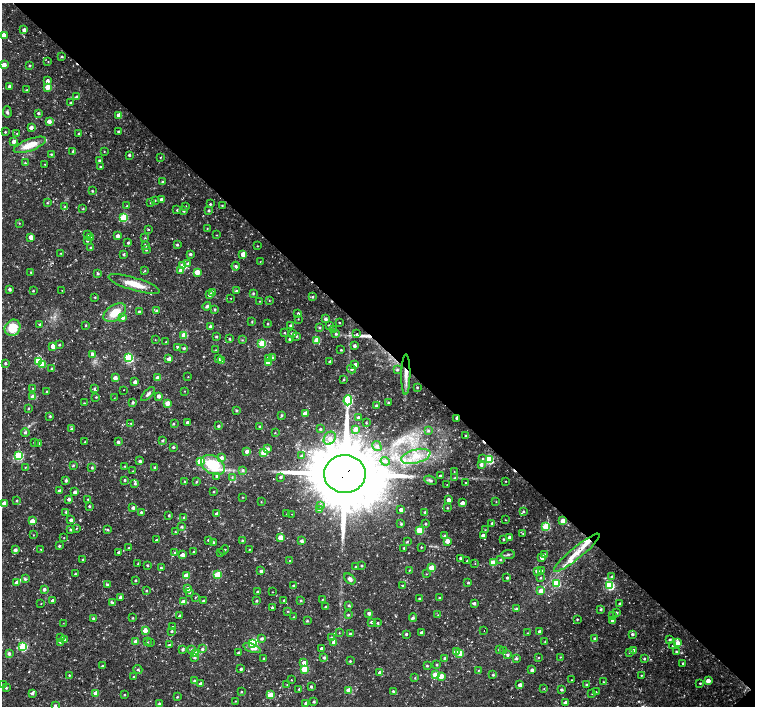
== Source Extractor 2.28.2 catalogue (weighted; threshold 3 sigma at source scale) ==
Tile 8 of 4 x 4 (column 4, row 2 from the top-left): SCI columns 4519-6023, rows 2974-4381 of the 6028 x 6017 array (HDU 1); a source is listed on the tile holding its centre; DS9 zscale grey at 2 x 2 block average (1 PNG px = mean of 2 x 2 image px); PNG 757 x 708 px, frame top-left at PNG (2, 3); each listed source drawn as its Kron ellipse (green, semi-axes under 4 px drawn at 4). Shown black and unused: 48% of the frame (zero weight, under 3 of 4 exposures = <1% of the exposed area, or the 3 px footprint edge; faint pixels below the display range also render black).
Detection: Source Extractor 2.28.2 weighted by HDU 2 'WHT'; one run over the whole footprint, this tile lists its part. Background 0.0223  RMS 0.0028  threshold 0.0127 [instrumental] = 3 sigma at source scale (4.5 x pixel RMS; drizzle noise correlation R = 1.50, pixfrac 1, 0.0396/0.0396 arcsec/px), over >= 5 px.
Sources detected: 506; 4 cosmic-ray / hot-pixel residue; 1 long thin detection or spike segment (spike, bleed or trail) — neither listed nor drawn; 1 coinciding with a brighter row at this scale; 10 inside a brighter listed object's ellipse — not listed separately; the other 490 listed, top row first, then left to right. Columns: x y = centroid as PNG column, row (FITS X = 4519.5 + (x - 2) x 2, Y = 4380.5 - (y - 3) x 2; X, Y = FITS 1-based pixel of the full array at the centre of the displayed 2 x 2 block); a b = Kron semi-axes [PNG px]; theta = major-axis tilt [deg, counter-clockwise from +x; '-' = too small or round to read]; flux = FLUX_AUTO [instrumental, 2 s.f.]
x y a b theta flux
24 30 2 2 - 2.8
3 35 3 3 - 5.6
62 57 3 2 - 0.83
48 61 2 2 - 0.31
4 65 3 3 - 8.6
29 66 3 3 - 0.71
47 81 3 3 - 2.8
9 87 3 2 - 2.8
47 87 3 3 - 11
27 90 2 2 - 0.3
77 97 3 3 - 2.4
70 103 2 2 - 0.67
7 112 5 3 - 1.1
38 113 3 2 - 1.1
119 115 3 3 - 10
49 121 3 3 - 4.7
31 127 3 2 - 3.3
118 131 2 2 - 0.94
5 132 2 2 - 0.53
17 133 2 2 - 0.36
79 134 3 2 - 1.2
14 141 3 3 - 3.9
30 145 17 6 21 12
73 151 3 2 - 1
104 151 3 2 - 0.28
51 154 3 2 - 0.62
129 155 2 2 - 1.3
160 157 3 2 - 0.49
99 160 2 2 - 1
25 163 3 2 - 0.61
45 164 2 2 - 0.31
100 167 2 2 - 0.74
163 182 3 3 - 1
92 191 2 2 - 0.78
162 199 3 2 - 2.1
155 200 3 3 - 0.54
47 203 3 2 - 0.59
150 203 2 2 - 0.42
210 204 2 2 - 0.89
222 205 3 2 - 0.58
127 206 2 2 - 0.83
185 206 3 2 - 0.71
65 207 3 3 - 0.93
83 209 3 2 - 0.59
177 210 3 3 - 0.78
209 210 2 2 - 1.1
183 211 3 3 - 1
123 217 3 3 - 38
19 223 3 2 - 0.36
207 228 3 2 - 0.42
149 229 2 2 - 0.77
87 235 3 2 - 0.85
217 235 3 2 - 0.31
118 236 3 3 - 3.4
31 237 3 3 - 6.1
91 237 3 2 - 0.53
145 238 3 2 - 0.44
87 241 3 3 - 0.86
128 243 3 2 - 0.91
177 245 2 2 - 1
145 246 3 3 - 1.5
257 246 2 2 - 0.37
91 248 2 2 - 0.93
146 250 3 2 - 0.72
61 253 3 2 - 0.43
190 254 3 3 - 1.3
243 254 3 3 - 7.8
124 255 3 2 - 1.1
260 262 2 2 - 0.26
188 263 3 3 - 1.6
183 266 3 3 - 17
236 266 4 3 - 1.3
181 270 4 4 - 2.5
145 271 3 3 - 0.47
31 272 2 2 - 0.4
197 272 3 3 - 12
98 273 3 2 - 0.98
134 284 27 6 -17 11
10 289 3 2 - 1.7
62 290 2 2 - 0.22
33 291 2 2 - 0.68
236 291 3 3 - 0.85
212 292 3 3 - 1
253 293 2 2 - 0.85
209 294 3 2 - 3.6
95 297 2 2 - 0.69
312 297 3 3 - 0.86
231 298 2 2 - 0.24
259 301 2 2 - 0.34
269 301 2 2 - 0.36
207 306 4 3 - 1.4
215 309 3 2 - 0.79
139 311 2 2 - 0.83
156 311 3 3 - 0.86
115 313 12 7 33 12
298 313 2 2 - 0.99
122 317 3 3 - 3.1
298 319 3 2 - 0.47
325 319 3 2 - 2
252 321 3 3 - 0.74
268 323 2 2 - 0.63
339 323 2 2 - 0.42
40 324 2 2 - 0.89
86 325 2 2 - 0.72
290 325 3 2 - 1.2
329 325 3 3 - 0.94
210 327 2 2 - 1.6
13 328 8 7 - 15
320 328 2 2 - 0.96
334 329 2 2 - 0.48
285 333 3 2 - 0.61
293 333 3 3 - 2.3
357 333 2 2 - 0.27
336 334 3 3 - 1.1
184 335 3 3 - 15
216 336 2 2 - 0.98
296 336 3 3 - 0.83
229 339 3 2 - 0.92
289 339 3 3 - 0.97
155 340 2 2 - 0.27
242 340 3 2 - 0.41
317 340 3 3 - 17
166 342 2 2 - 0.68
262 343 3 3 - 25
59 345 2 2 - 0.81
53 346 3 3 - 6.7
354 346 2 2 - 2
178 347 3 3 - 1.4
184 348 3 2 - 1.1
216 350 3 2 - 0.43
341 350 2 2 - 0.67
93 354 3 3 - 3.4
129 358 3 3 - 55
268 358 3 3 - 2.6
273 358 3 3 - 1.4
169 359 3 3 - 3.6
218 359 3 2 - 1.9
39 361 3 3 - 36
221 361 3 3 - 1.6
330 362 2 2 - 2.2
5 363 3 3 - 0.88
268 363 3 3 - 11
43 364 3 3 - 4.7
355 365 3 3 - 3.6
51 369 2 2 - 0.84
352 369 4 3 - 1.5
397 370 3 3 - 1.2
406 375 20 4 89 6.7
188 377 2 2 - 0.31
115 378 3 3 - 5.9
158 378 3 3 - 5.9
344 379 3 2 - 0.78
135 382 2 2 - 2.5
417 387 3 2 - 0.71
33 388 3 2 - 0.51
94 388 4 3 - 0.9
123 390 2 2 - 0.44
47 391 3 2 - 0.61
185 391 2 2 - 0.35
148 394 9 3 47 1.9
158 396 3 3 - 3.2
33 397 3 3 - 13
96 397 3 2 - 0.61
114 398 3 2 - 0.26
348 400 5 3 - 60
133 402 3 3 - 1.2
84 403 3 2 - 0.33
167 403 3 3 - 5.8
388 403 2 2 - 0.81
376 406 2 2 - 2.2
28 408 3 2 - 0.55
236 410 3 2 - 0.89
305 413 4 3 - 3.5
281 415 3 3 - 0.9
50 416 3 2 - 0.89
358 417 3 2 - 1.3
457 418 2 2 - 1.9
187 422 2 2 - 1.8
131 423 3 3 - 0.63
174 423 4 2 - 0.34
366 423 2 2 - 0.56
218 426 3 2 - 1.1
260 426 2 2 - 1
71 429 3 3 - 0.83
320 429 3 2 - 0.92
355 429 3 3 - 6.7
428 430 4 4 - 1.2
25 432 4 3 - 1
275 433 3 2 - 0.41
466 436 2 2 - 0.69
330 438 7 5 56 3.7
162 441 3 2 - 0.96
34 442 2 2 - 0.75
85 442 2 2 - 0.78
118 442 2 2 - 2.1
39 443 3 3 - 1
377 446 5 3 - 1.7
173 447 3 2 - 1.1
268 449 4 3 - 1.6
247 451 3 3 - 2.5
263 452 3 3 - 15
19 456 3 3 - 40
301 456 3 3 - 1.5
416 456 15 6 15 9.9
221 458 3 3 - 4.7
483 458 3 3 - 0.5
489 460 3 3 - 43
140 461 2 2 - 1.6
200 461 4 3 - 13
385 461 4 4 - 1.8
481 464 3 3 - 2
73 465 3 2 - 0.69
213 465 13 8 -31 29
125 466 3 2 - 0.45
25 467 2 2 - 0.35
92 467 3 3 - 0.95
155 468 3 3 - 1.3
243 470 3 3 - 1.2
132 471 2 2 - 0.37
454 471 2 2 - 0.28
345 474 21 19 -1 6900
216 476 3 3 - 1
440 476 2 2 - 1.2
232 477 4 3 - 0.72
280 477 2 2 - 1.1
455 478 4 3 - 1.1
66 480 3 2 - 1.3
125 480 2 2 - 0.94
430 480 6 3 -21 1.1
505 481 2 2 - 0.4
185 482 3 2 - 0.54
196 482 2 2 - 0.73
466 482 2 2 - 0.37
135 484 3 3 - 1
447 484 2 2 - 0.2
59 491 4 3 - 1.5
214 491 2 2 - 0.55
75 492 2 2 - 2.2
242 497 3 2 - 0.33
69 499 2 2 - 2
88 499 3 2 - 0.61
448 500 3 2 - 4.2
17 501 2 2 - 0.8
261 502 3 2 - 0.32
496 502 3 2 - 0.32
4 503 3 3 - 4
462 503 3 2 - 4.2
320 505 4 3 - 1.2
89 506 2 2 - 0.98
133 508 3 3 - 1.9
447 508 2 2 - 0.65
320 510 3 3 - 5.4
401 510 2 2 - 2.9
524 511 3 3 - 0.87
66 512 3 3 - 0.93
141 512 3 3 - 0.84
425 512 3 3 - 1.2
216 514 3 2 - 2.1
287 514 2 2 - 0.39
292 514 2 2 - 0.27
169 515 2 2 - 0.84
184 517 3 2 - 1.3
71 520 2 2 - 2.1
505 520 2 2 - 0.32
32 521 3 3 - 6.7
563 521 3 3 - 12
492 523 3 3 - 0.69
401 524 3 2 - 0.92
426 524 3 2 - 0.76
546 526 3 3 - 35
182 527 2 2 - 1.2
76 528 3 2 - 0.42
71 529 3 3 - 1.2
108 530 3 3 - 0.88
419 530 3 3 - 21
485 530 3 3 - 0.45
175 532 2 2 - 0.32
523 534 2 2 - 0.36
33 535 2 2 - 0.36
445 535 3 3 - 1
483 535 3 2 - 3.8
509 537 2 2 - 2.3
64 538 2 2 - 0.32
280 538 3 3 - 12
503 539 2 2 - 0.83
157 540 3 2 - 1.4
208 540 2 2 - 1
242 541 2 2 - 0.62
302 541 3 3 - 2
447 541 3 3 - 5.8
213 542 2 2 - 0.76
407 542 3 3 - 0.73
59 546 3 2 - 0.9
421 547 2 2 - 0.64
129 548 2 2 - 0.84
404 548 2 2 - 1.1
249 549 2 2 - 0.41
15 550 3 3 - 2.4
41 550 3 2 - 0.37
224 550 5 2 - 0.49
119 552 3 2 - 1.2
194 552 3 2 - 0.87
175 553 3 3 - 0.73
220 553 2 2 - 0.37
577 553 29 6 39 11
508 554 7 2 7 1.1
544 554 3 2 - 0.93
182 555 3 2 - 3
542 557 3 3 - 3.7
460 558 2 2 - 0.98
83 559 3 2 - 0.96
500 560 3 2 - 0.81
290 561 3 2 - 0.39
467 561 2 2 - 0.35
493 563 3 3 - 15
138 564 2 2 - 0.58
475 564 2 2 - 0.24
147 565 2 2 - 0.81
361 565 3 2 - 0.62
356 566 2 2 - 0.75
161 568 2 2 - 1.1
431 568 3 3 - 16
409 570 3 2 - 0.43
261 571 2 2 - 1.9
537 571 3 3 - 4.3
541 571 3 3 - 1.2
75 574 3 2 - 0.73
218 574 3 3 - 17
426 574 2 2 - 0.38
186 576 3 3 - 8.7
612 577 3 3 - 1.2
507 578 3 2 - 0.83
540 578 3 3 - 0.85
25 579 3 3 - 1.2
350 579 7 4 -42 2.2
136 580 2 2 - 0.8
17 582 3 3 - 3.8
468 583 2 2 - 0.83
556 583 3 3 - 26
107 585 3 3 - 0.94
293 585 2 2 - 0.67
403 586 3 3 - 0.64
610 586 3 3 - 51
44 589 3 3 - 2.1
187 589 3 3 - 4.1
146 590 2 2 - 0.76
541 591 3 3 - 6.5
257 592 2 2 - 0.86
272 592 2 2 - 0.27
189 593 3 2 - 0.57
121 597 3 3 - 2.1
195 597 3 2 - 0.42
439 598 2 2 - 0.66
419 599 2 2 - 0.91
284 600 2 2 - 0.54
301 600 3 3 - 0.83
322 600 2 2 - 0.41
52 601 3 2 - 1.6
203 601 3 2 - 0.86
256 601 2 2 - 0.74
183 602 3 3 - 4.8
41 603 2 2 - 0.36
113 603 3 3 - 0.99
474 603 3 2 - 1.6
619 603 2 2 - 0.87
349 605 3 2 - 0.94
325 607 3 2 - 1
272 608 3 2 - 1.2
516 609 3 3 - 1.1
601 609 2 2 - 1.2
287 611 3 2 - 0.39
369 613 3 2 - 2.4
616 613 3 3 - 1.2
348 615 3 3 - 0.78
438 615 3 2 - 0.24
612 615 3 2 - 0.46
179 616 3 3 - 0.98
293 617 2 2 - 0.38
93 618 3 3 - 1
133 618 2 2 - 0.64
413 618 4 4 - 0.99
577 619 2 2 - 0.65
612 620 3 3 - 2.2
307 621 3 3 - 0.75
371 622 3 2 - 1.3
63 623 2 2 - 0.2
378 623 3 3 - 0.87
173 626 2 2 - 0.29
145 630 3 3 - 7.2
484 630 2 2 - 0.68
172 631 2 2 - 0.98
539 631 2 2 - 1.6
339 633 2 2 - 0.35
421 633 3 2 - 3
527 633 2 2 - 0.43
350 634 3 3 - 1.5
406 634 2 2 - 1.2
632 634 3 3 - 1.5
331 637 4 3 - 1.2
61 638 3 3 - 1
262 638 3 2 - 1.5
595 638 3 3 - 0.89
64 639 3 3 - 1.1
670 639 2 2 - 1.1
60 642 3 2 - 0.96
136 642 3 3 - 7.7
147 642 3 3 - 0.85
151 642 3 2 - 0.41
334 642 3 3 - 3.2
545 642 3 2 - 0.46
253 643 4 3 - 53
677 643 3 3 - 8.8
170 645 4 2 - 0.7
672 646 2 2 - 0.42
23 647 3 3 - 39
252 648 9 4 -19 3.2
322 648 2 2 - 2.5
183 649 3 3 - 1.5
191 649 4 3 - 1.2
202 649 3 3 - 1.4
499 649 2 2 - 1.1
504 651 2 2 - 1
633 651 3 2 - 4.5
456 652 3 3 - 6.5
629 652 3 2 - 0.51
676 652 2 2 - 0.76
9 653 4 4 - 1.7
238 653 3 2 - 1.1
460 653 3 3 - 8.6
195 654 3 3 - 18
507 655 3 3 - 1.4
194 657 3 3 - 1.2
324 657 3 3 - 1.5
560 657 2 2 - 0.43
264 658 3 2 - 1.1
444 658 2 2 - 1.1
538 658 2 2 - 0.47
516 659 3 3 - 1.1
644 659 2 2 - 0.89
350 661 2 2 - 0.8
304 662 3 3 - 4
683 663 2 2 - 0.91
437 665 2 2 - 0.73
102 666 3 2 - 0.86
427 666 2 2 - 0.8
138 669 4 3 - 1.1
241 669 3 2 - 1.1
304 669 3 3 - 22
478 670 3 2 - 0.5
532 670 3 3 - 2.1
380 672 3 3 - 2.2
69 675 2 2 - 0.65
436 675 3 3 - 17
493 675 3 2 - 0.93
641 675 2 2 - 0.49
441 676 3 3 - 7.8
134 677 2 2 - 0.77
415 678 3 2 - 0.48
194 680 2 2 - 0.77
291 680 2 2 - 0.51
571 680 2 2 - 0.33
708 681 3 3 - 6
603 682 2 2 - 0.35
700 683 2 2 - 0.7
200 684 3 2 - 4.1
2 685 3 2 - 0.29
287 685 2 2 - 0.29
520 685 3 2 - 3.9
587 685 3 2 - 0.76
311 687 3 2 - 1.1
6 688 3 2 - 0.77
544 688 3 2 - 0.45
299 689 2 2 - 0.83
561 689 3 2 - 1.3
349 690 3 3 - 14
393 691 2 2 - 0.96
241 692 3 2 - 0.58
596 692 2 2 - 0.32
32 693 3 3 - 1.4
96 694 3 3 - 11
592 694 3 2 - 0.27
124 695 2 2 - 0.6
270 695 3 3 - 13
177 697 2 2 - 0.73
235 701 3 2 - 0.39
313 702 3 3 - 0.97
566 702 3 3 - 3.5
306 703 3 2 - 2.7
159 704 3 3 - 1.2
55 705 3 3 - 1.2
Overlapping masked pixels (flux is a lower limit): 3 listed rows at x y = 406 375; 457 418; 345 474
Isophote crosses this tile's border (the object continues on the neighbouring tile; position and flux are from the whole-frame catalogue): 3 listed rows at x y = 3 35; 4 65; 55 705
Diffuse or blended objects may show on this block-average render without a row.